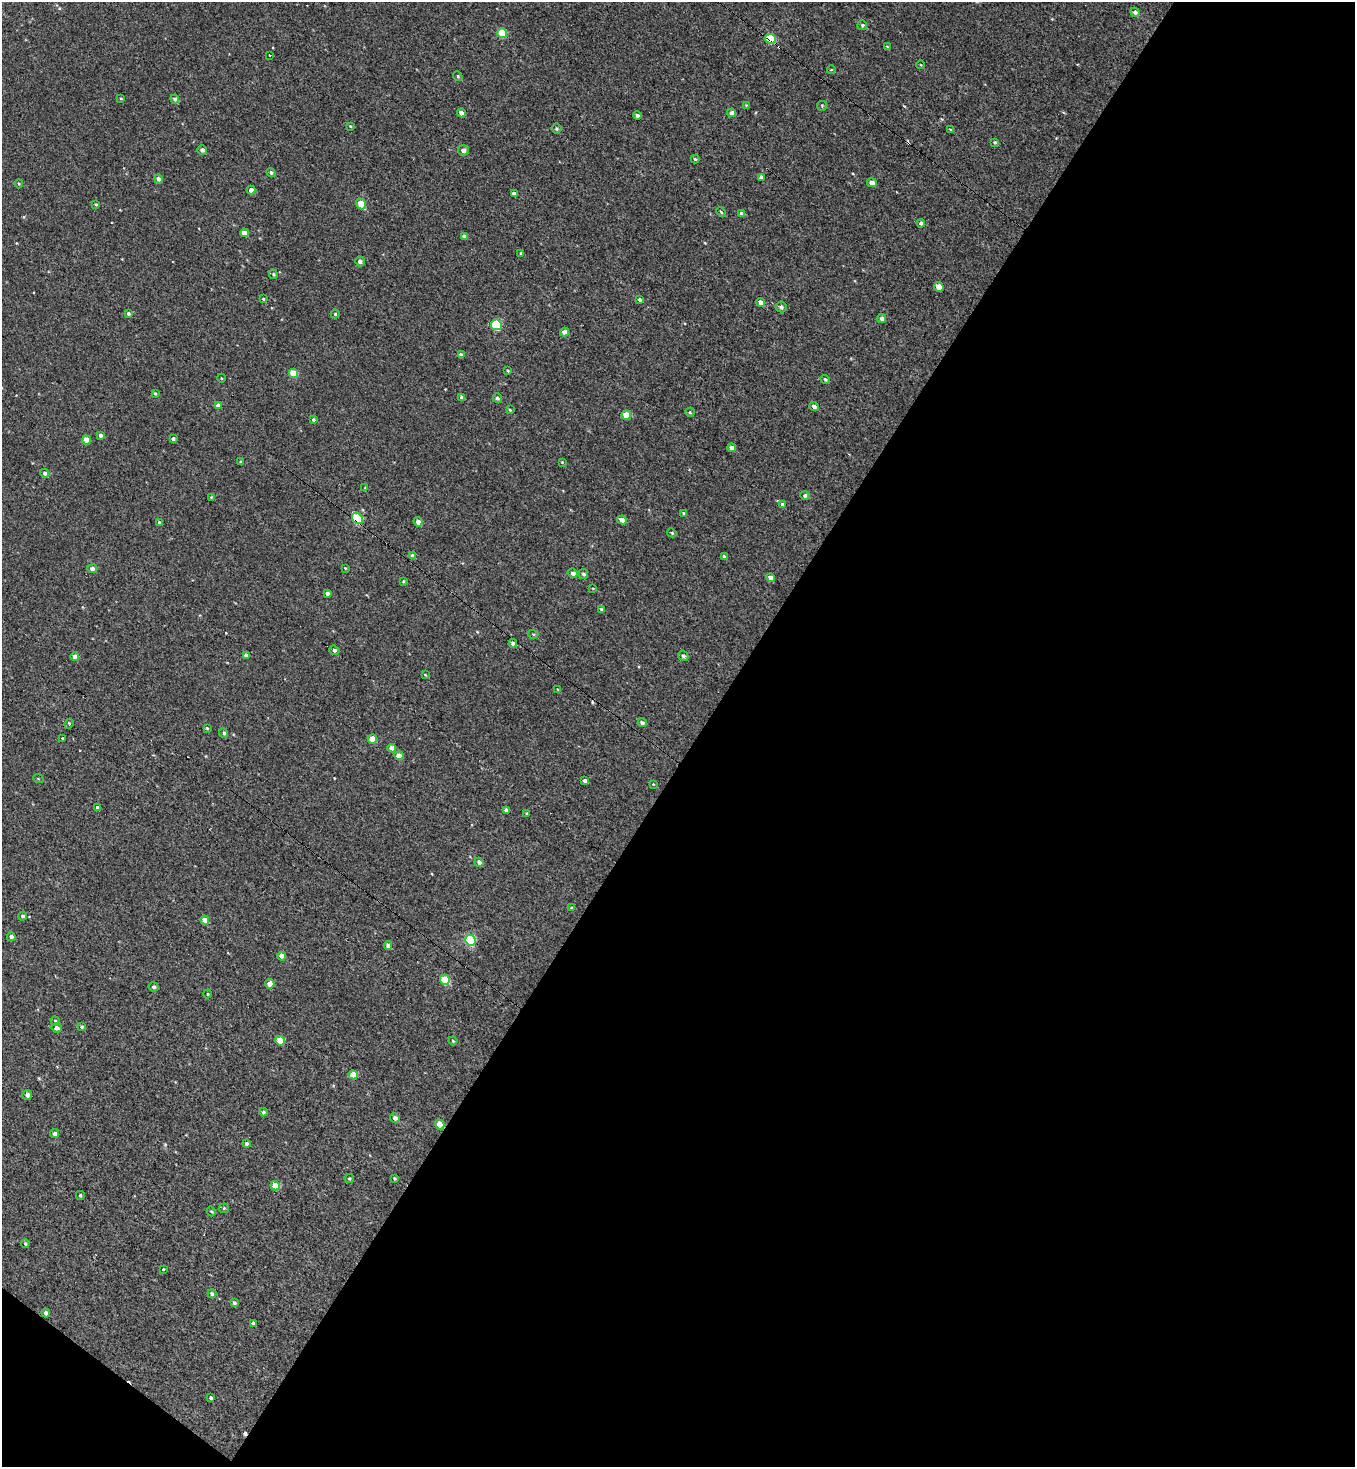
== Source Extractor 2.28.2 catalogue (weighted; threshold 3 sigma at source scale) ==
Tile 4 of 2 x 2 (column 2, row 2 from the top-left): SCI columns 1476-2828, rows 1-1465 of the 2918 x 2930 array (HDU 1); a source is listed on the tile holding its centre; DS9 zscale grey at full resolution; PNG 1357 x 1469 px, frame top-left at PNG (2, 2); each listed source drawn as its Kron ellipse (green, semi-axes under 4 px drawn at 4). Shown black and unused: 50% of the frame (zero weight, under 2 of 3 exposures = <1% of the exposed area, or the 3 px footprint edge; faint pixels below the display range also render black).
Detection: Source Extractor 2.28.2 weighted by HDU 2 'WHT'; one run over the whole footprint, this tile lists its part. Background 0.257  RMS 0.68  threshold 3.08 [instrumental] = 3 sigma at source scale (4.5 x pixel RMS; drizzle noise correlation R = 1.50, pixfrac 1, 0.05/0.05 arcsec/px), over >= 5 px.
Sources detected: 154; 3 cosmic-ray / hot-pixel residue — neither listed nor drawn; the other 151 listed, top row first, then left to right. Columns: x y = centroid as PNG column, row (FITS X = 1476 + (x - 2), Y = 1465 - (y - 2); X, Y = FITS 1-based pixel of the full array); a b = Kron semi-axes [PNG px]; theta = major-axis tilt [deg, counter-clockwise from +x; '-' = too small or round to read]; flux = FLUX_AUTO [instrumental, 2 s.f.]
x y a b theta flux
1135 12 4 4 - 210
862 25 5 5 - 120
502 33 5 5 - 1900
770 39 5 5 - 3200
887 46 4 2 - 46
269 55 3 2 - 90
921 65 4 3 - 48
831 70 4 2 - 49
458 76 5 4 - 110
121 99 4 2 - 56
175 99 4 4 - 200
746 105 4 3 - 51
822 106 5 5 - 81
461 113 4 4 - 260
732 113 4 4 - 300
637 116 4 4 - 190
350 126 4 3 - 50
556 129 5 5 - 96
950 129 4 2 - 58
995 142 4 4 - 100
202 150 5 4 - 220
463 150 5 5 - 330
695 159 4 4 - 85
271 172 5 4 - 130
761 177 4 3 - 210
158 179 5 4 - 190
872 183 5 4 - 410
19 184 4 4 - 79
251 190 4 4 - 340
514 194 4 4 - 270
96 204 3 3 - 82
361 204 6 4 -53 1200
721 212 5 3 - 64
742 214 4 4 - 260
921 223 4 4 - 180
244 233 4 4 - 520
464 237 4 3 - 250
521 253 4 3 - 91
360 261 5 5 - 220
273 274 5 4 - 81
939 287 5 4 - 830
263 299 3 3 - 60
640 299 4 3 - 160
761 302 4 4 - 320
781 307 5 5 - 220
128 313 4 4 - 150
335 314 4 4 - 97
882 318 4 4 - 270
496 325 5 5 - 5000
564 332 4 4 - 400
461 355 4 4 - 230
508 371 3 3 - 68
293 373 5 4 - 1200
221 378 4 3 - 52
825 379 5 4 - 97
155 393 4 3 - 85
462 397 4 3 - 230
497 398 5 4 - 170
218 406 4 4 - 300
814 406 4 3 - 240
510 410 4 3 - 78
690 412 5 4 - 82
626 415 5 4 - 1200
313 420 3 3 - 110
100 435 4 4 - 190
173 439 4 3 - 190
86 440 4 4 - 810
732 448 4 4 - 330
240 462 4 3 - 67
562 462 3 3 - 49
45 473 4 4 - 170
365 487 4 3 - 63
805 495 4 4 - 190
211 497 4 4 - 56
783 504 3 3 - 830
684 514 3 3 - 130
357 518 6 5 - 3800
622 520 5 4 - 440
418 522 4 4 - 400
160 523 4 4 - 170
672 533 5 4 - 91
413 556 4 4 - 390
724 557 4 3 - 170
345 568 3 3 - 54
92 569 5 4 - 240
573 573 5 4 - 300
583 574 5 4 - 200
770 578 4 4 - 400
403 581 3 3 - 77
593 588 3 2 - 49
327 593 3 3 - 230
601 609 4 3 - 85
533 634 5 3 - 69
513 643 4 4 - 300
334 650 5 4 - 130
246 655 4 3 - 210
75 656 4 4 - 280
683 656 5 5 - 200
425 675 4 3 - 65
557 689 4 3 - 52
642 723 5 4 - 270
69 724 5 3 - 300
207 728 3 3 - 74
224 733 5 4 - 150
63 738 3 3 - 390
372 739 5 4 - 1100
392 748 4 4 - 420
399 756 4 4 - 810
38 778 5 3 - 58
585 781 4 3 - 220
653 784 4 3 - 53
97 808 4 4 - 210
506 810 4 4 - 230
526 813 3 3 - 73
479 862 4 4 - 270
572 908 4 3 - 74
23 916 4 4 - 160
205 920 4 4 - 520
11 937 4 4 - 220
470 940 5 5 - 6100
388 945 4 4 - 310
282 956 4 4 - 550
445 980 5 5 - 2400
270 984 4 4 - 810
154 987 5 4 - 180
207 994 4 4 - 72
55 1021 4 4 - 110
81 1027 4 4 - 89
56 1028 5 4 - 260
280 1041 5 4 - 1500
453 1041 4 3 - 67
353 1075 4 4 - 1300
27 1095 5 5 - 240
263 1112 4 4 - 160
395 1118 5 4 - 270
440 1124 5 4 - 1200
54 1134 4 4 - 240
247 1144 4 4 - 150
349 1178 4 4 - 110
394 1178 4 4 - 91
275 1186 5 4 - 1100
80 1195 4 4 - 100
224 1208 5 5 - 85
211 1211 5 3 - 69
25 1243 4 3 - 100
163 1269 3 3 - 190
212 1294 4 4 - 140
234 1303 4 4 - 170
46 1313 4 4 - 190
253 1323 4 4 - 230
211 1398 4 3 - 180
Overlapping masked pixels (flux is a lower limit): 3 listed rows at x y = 770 39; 357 518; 440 1124